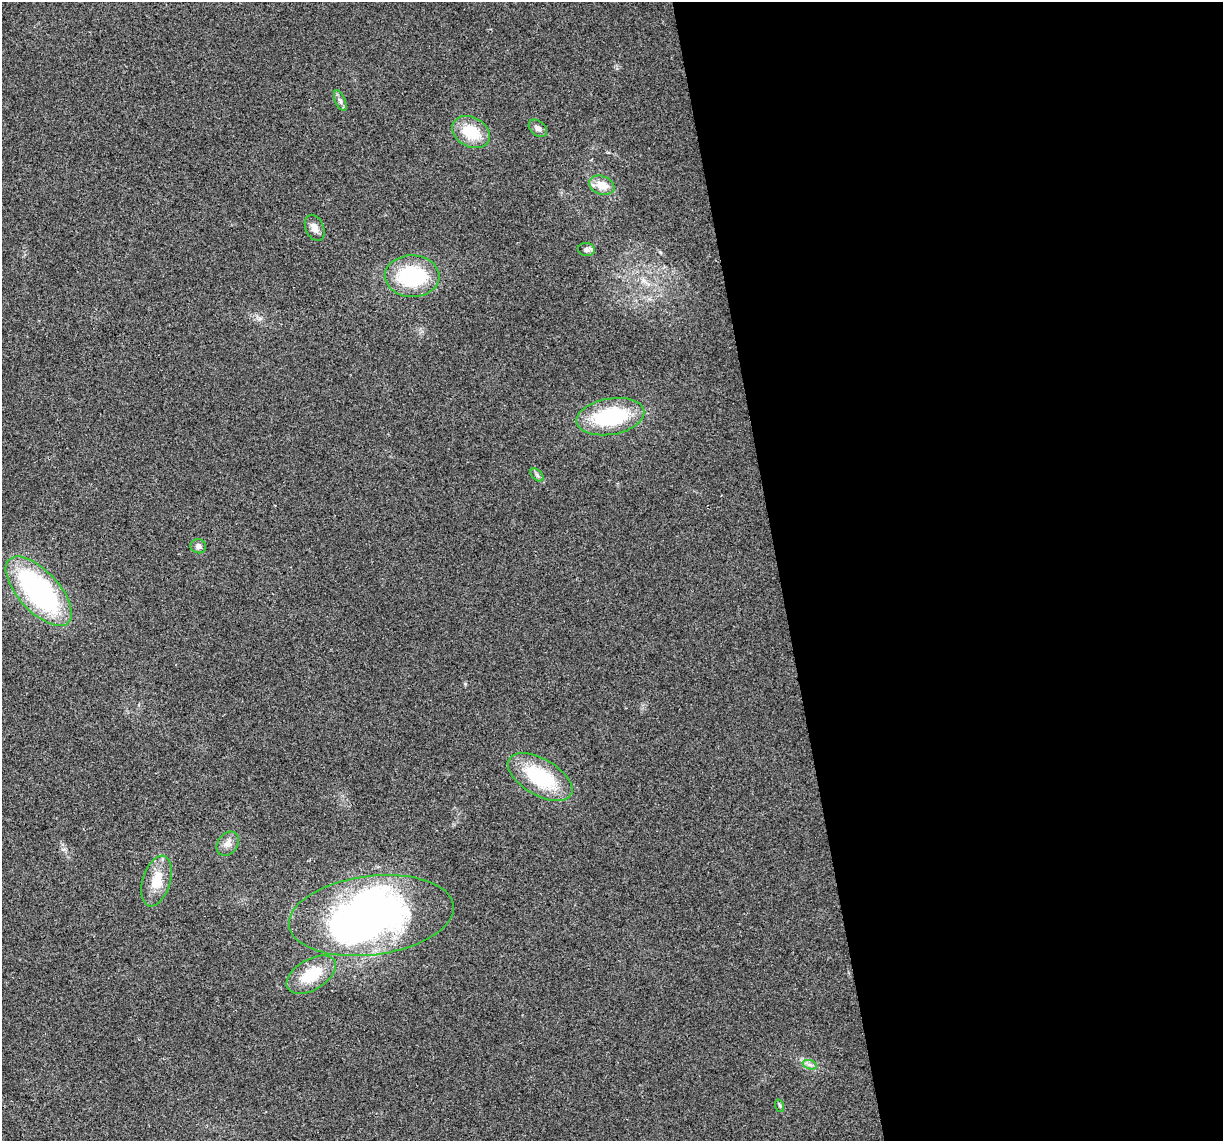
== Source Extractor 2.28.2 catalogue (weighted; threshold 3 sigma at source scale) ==
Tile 8 of 4 x 4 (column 4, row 2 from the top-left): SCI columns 3663-4883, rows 2353-3491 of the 4883 x 4659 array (HDU 1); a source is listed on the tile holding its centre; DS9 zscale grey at full resolution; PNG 1225 x 1143 px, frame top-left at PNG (2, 2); each listed source drawn as its Kron ellipse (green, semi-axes under 4 px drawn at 4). Shown black and unused: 36% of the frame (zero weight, under 2 of 3 exposures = <1% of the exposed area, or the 3 px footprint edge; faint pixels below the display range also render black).
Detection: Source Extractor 2.28.2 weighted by HDU 2 'WHT'; one run over the whole footprint, this tile lists its part. Background 0.0499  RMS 0.0068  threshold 0.0307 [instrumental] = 3 sigma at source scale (4.5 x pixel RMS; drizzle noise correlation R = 1.50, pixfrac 1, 0.0396/0.0396 arcsec/px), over >= 5 px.
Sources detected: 21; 3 inside a brighter object's white glare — neither listed nor drawn; the other 18 listed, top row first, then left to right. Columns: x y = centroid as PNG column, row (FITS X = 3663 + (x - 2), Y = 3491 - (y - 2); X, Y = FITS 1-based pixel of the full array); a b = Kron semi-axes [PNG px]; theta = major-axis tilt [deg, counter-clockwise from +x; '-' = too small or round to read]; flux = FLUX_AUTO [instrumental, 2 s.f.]
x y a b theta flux
340 101 11 5 -67 2.3
538 128 10 7 -41 2.8
471 132 20 14 -28 23
602 185 13 9 -22 9.9
315 228 14 9 -66 4.4
586 250 8 6 -4 2.5
412 276 27 21 -2 55
610 417 34 18 10 57
537 475 8 4 -46 1.5
198 546 8 7 - 2.8
39 591 43 20 -47 130
540 777 36 18 -30 49
228 844 13 10 52 4.6
157 881 26 14 73 15
371 916 83 39 7 290
311 975 27 15 31 24
810 1065 7 4 -19 1.9
780 1106 6 4 -72 1
Unlisted compact peaks at least as high as the median listed source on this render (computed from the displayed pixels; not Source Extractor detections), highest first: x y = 465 684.